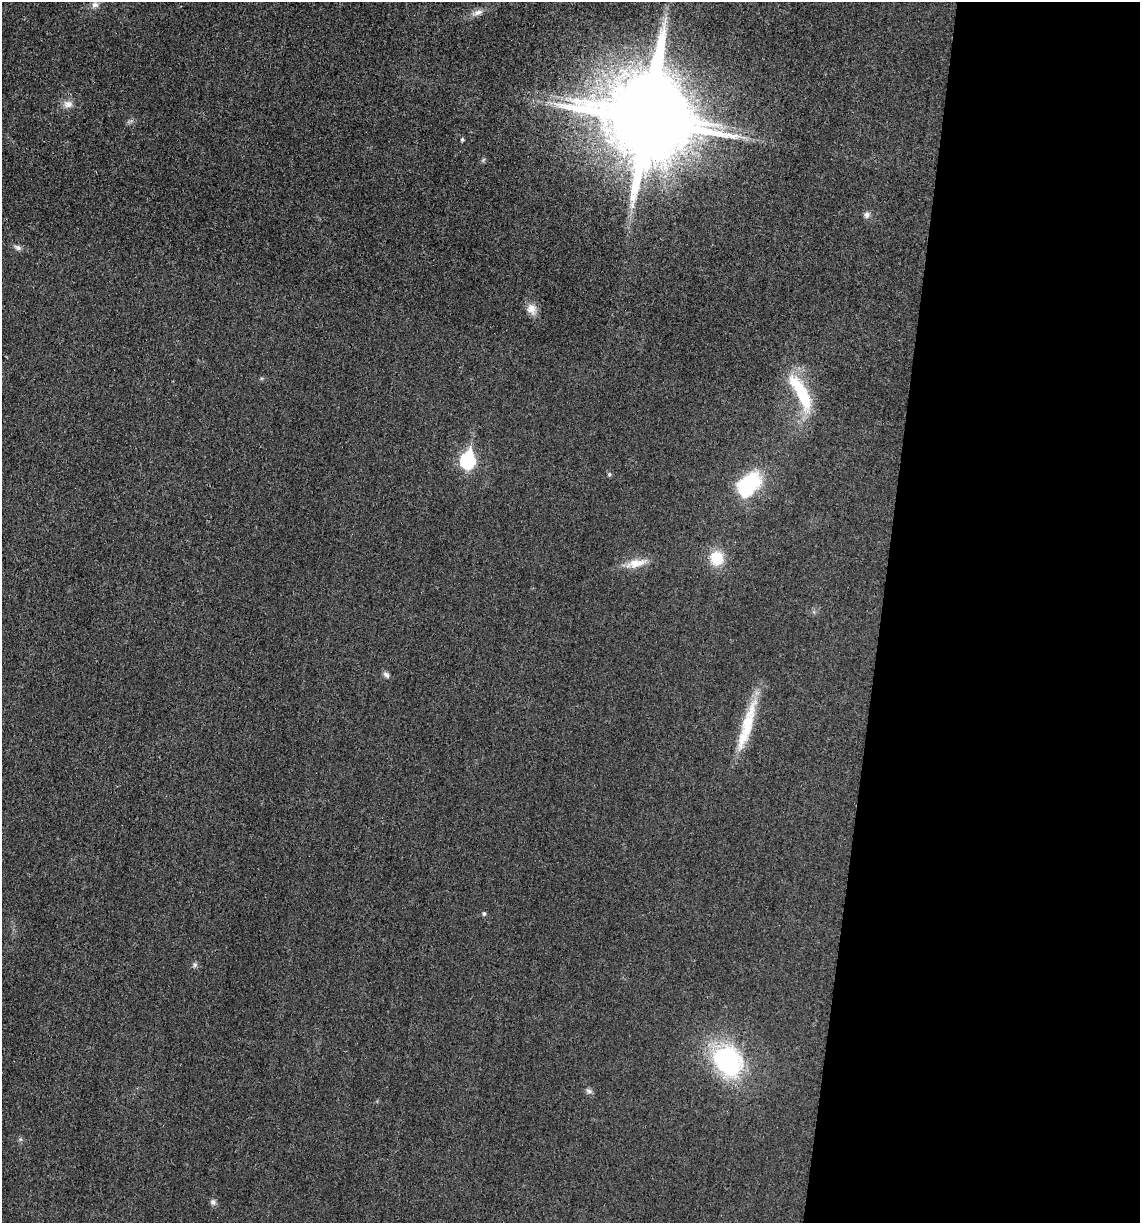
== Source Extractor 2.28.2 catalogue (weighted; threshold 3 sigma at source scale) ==
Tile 12 of 4 x 4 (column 4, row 3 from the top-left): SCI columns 3535-4672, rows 1231-2451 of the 4922 x 4903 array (HDU 1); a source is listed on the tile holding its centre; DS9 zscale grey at full resolution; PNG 1142 x 1225 px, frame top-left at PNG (2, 2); no overlay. Shown black and unused: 23% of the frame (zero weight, under 3 of 4 exposures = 1% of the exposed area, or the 3 px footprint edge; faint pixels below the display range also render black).
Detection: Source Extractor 2.28.2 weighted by HDU 2 'WHT'; one run over the whole footprint, this tile lists its part. Background 0.0292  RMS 0.0058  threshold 0.0262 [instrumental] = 3 sigma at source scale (4.5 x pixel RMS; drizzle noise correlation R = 1.50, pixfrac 1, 0.05/0.05 arcsec/px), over >= 5 px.
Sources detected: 22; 1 inside a brighter object's white glare — not listed; the other 21 listed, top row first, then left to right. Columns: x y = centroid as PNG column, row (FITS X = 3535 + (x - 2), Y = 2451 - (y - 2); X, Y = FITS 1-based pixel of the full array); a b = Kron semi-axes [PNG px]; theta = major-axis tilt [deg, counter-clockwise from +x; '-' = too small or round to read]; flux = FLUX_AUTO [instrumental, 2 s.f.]
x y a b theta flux
95 5 10 8 -3 2.6
478 13 17 7 19 3.7
68 104 13 9 -4 4
647 120 26 22 -11 9200
462 140 4 4 - 0.95
867 215 9 7 70 2.1
17 247 11 6 -27 1.9
531 309 15 12 -68 5.1
801 392 53 14 -62 31
468 460 9 7 81 94
609 474 5 5 - 1
748 485 31 20 52 41
717 558 19 17 -75 14
636 563 28 10 13 9.5
386 675 9 6 -39 1.9
747 725 68 12 73 25
484 913 5 5 - 1.1
195 965 7 6 - 1.3
728 1061 33 26 -53 80
589 1091 9 6 -21 1.6
213 1202 9 6 -47 1.7